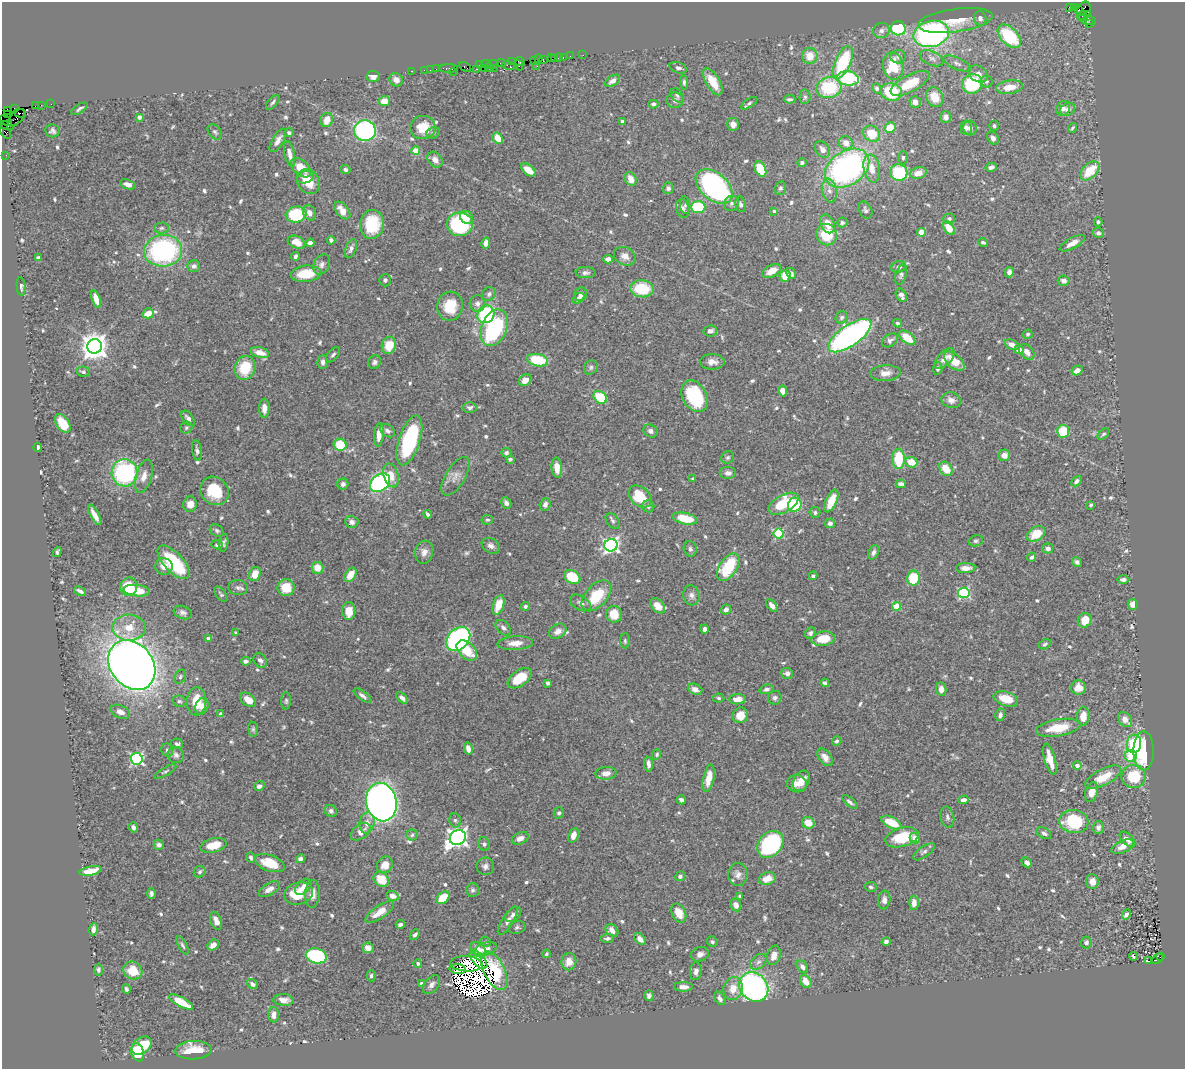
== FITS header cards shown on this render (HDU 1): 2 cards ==
NAXIS1  =                 1183
NAXIS2  =                 1067

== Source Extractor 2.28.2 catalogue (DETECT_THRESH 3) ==
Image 1183 x 1067 px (HDU 1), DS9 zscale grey, 1 PNG px = 1 image px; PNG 1187 x 1071 px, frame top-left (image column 1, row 1067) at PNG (2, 2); each listed source drawn as its Kron ellipse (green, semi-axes under 4 px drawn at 4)
Background 0.794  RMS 0.024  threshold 0.0716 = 3 sigma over >= 5 px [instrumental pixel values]
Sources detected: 690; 7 with non-positive FLUX_AUTO (blend fragments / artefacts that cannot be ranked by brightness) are neither listed nor drawn; of the other 683, the 500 brightest by FLUX_AUTO listed and drawn (183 fainter detections omitted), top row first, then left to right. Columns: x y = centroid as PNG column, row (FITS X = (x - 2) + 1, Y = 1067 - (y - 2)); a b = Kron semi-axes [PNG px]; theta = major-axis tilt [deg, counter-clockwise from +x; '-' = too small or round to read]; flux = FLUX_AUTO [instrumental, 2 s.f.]
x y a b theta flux
1069 7 3 2 - 93
1074 8 3 2 - 7.9
1079 10 3 3 - 120
1084 11 10 7 67 180
1087 14 3 3 - 81
1082 15 5 2 - 57
980 18 7 6 - 6.1
1087 20 9 4 -14 68
955 21 38 11 8 38
1089 24 2 2 - 18
898 28 7 7 - 120
881 31 8 7 - 6.4
931 34 18 13 14 390
1009 36 14 8 -46 100
583 55 2 2 - 4.8
570 56 2 2 - 6.6
810 56 8 7 - 27
559 57 3 2 - 23
898 57 7 6 - 5
551 58 2 2 - 32
555 58 3 2 - 41
563 58 3 2 - 29
932 58 13 7 -22 7.5
538 59 3 2 - 22
543 59 3 2 - 13
520 61 5 3 - 46
534 61 3 2 - 15
511 62 4 2 - 12
843 62 17 7 67 110
501 63 4 2 - 85
957 63 14 6 -24 7.2
486 64 4 2 - 14
493 64 5 3 - 42
479 65 2 2 - 7.2
508 65 6 3 -20 23
519 65 5 2 - 12
537 66 2 2 - 12
893 66 13 10 -80 50
465 67 6 3 -32 22
449 68 9 3 0 66
484 68 4 2 - 86
489 68 5 2 - 32
494 68 2 2 - 19
678 68 9 5 -19 4.7
436 69 2 2 - 16
476 69 3 2 - 17
424 70 2 2 - 19
430 70 2 2 - 10
412 71 3 2 - 16
453 72 4 2 - 8.3
978 74 10 7 -32 12
373 76 7 5 -2 11
848 78 11 7 -5 110
396 80 7 6 - 11
613 81 8 5 33 9.9
684 82 7 4 -86 4
713 82 15 7 -59 34
986 82 6 6 - 3
910 83 21 8 27 45
972 84 10 9 - 98
1009 87 13 6 8 25
829 88 12 10 16 95
877 88 5 4 - 3.7
891 92 11 8 -10 80
677 95 8 5 -53 3.7
805 97 7 5 89 3.7
935 97 10 8 -64 28
790 99 6 3 0 3.2
675 100 8 8 - 6.4
385 101 6 5 - 22
273 102 9 4 50 4.1
915 102 6 5 - 9
749 103 9 4 33 3.6
51 104 2 2 - 8
653 104 5 4 - 4.9
41 105 2 2 - 5.8
35 106 2 2 - 10
1063 108 7 7 - 7.4
14 109 3 2 - 8.6
79 109 9 4 34 4.2
1068 109 8 6 34 8
8 110 4 2 - 13
20 113 6 4 -15 24
7 115 3 2 - 8
139 117 4 4 - 8
945 117 6 5 - 7.1
16 118 11 5 47 49
327 120 7 6 - 17
6 121 7 3 -36 16
623 122 4 3 - 6.7
733 124 6 6 - 11
7 126 7 3 -21 86
994 126 5 5 - 3.4
423 127 12 11 - 30
890 127 5 5 - 28
966 128 7 5 -87 5.8
970 128 7 6 - 6.7
1072 128 5 3 - 3.3
365 130 11 10 - 280
5 131 8 4 -64 100
53 131 7 6 - 4.6
215 132 8 6 -51 4.2
289 133 4 4 - 3.7
433 133 7 5 25 3.8
872 134 9 7 -41 43
498 138 6 4 -58 22
993 138 7 5 -55 5.7
278 140 13 5 61 9.3
846 143 7 6 - 14
822 149 9 6 -56 8.5
416 151 4 4 - 29
289 154 13 5 -78 10
6 155 2 2 - 9.3
903 158 7 4 89 3.3
435 160 9 6 -48 11
802 163 5 4 - 4
991 167 6 4 14 6.3
301 168 12 7 -42 28
847 168 24 16 34 440
872 168 14 8 -79 19
345 169 5 4 - 3.7
760 169 8 5 -62 50
528 170 8 5 -38 20
1090 171 11 7 45 48
899 173 8 8 - 100
918 173 8 5 16 17
305 177 8 6 18 13
631 179 7 5 -62 16
309 182 13 11 -59 31
128 184 8 4 -19 9
714 186 21 13 -41 390
668 188 5 5 - 5.3
780 188 7 5 72 3.9
829 191 12 7 -78 10
731 203 8 7 - 5.6
741 204 8 5 -77 4.6
685 205 9 5 -85 3.6
698 207 7 6 - 77
683 208 9 6 -75 5.8
342 210 10 6 -51 18
865 210 9 6 -62 4.8
774 211 3 3 - 3
309 213 8 6 -64 9.9
296 214 10 8 7 94
467 217 7 6 - 15
949 219 6 5 - 4.2
1098 222 4 3 - 3.1
842 223 5 5 - 3.8
372 224 14 12 82 72
460 224 13 12 - 160
827 224 10 6 -63 21
162 228 7 5 3 3.7
949 228 8 5 -55 27
922 232 4 4 - 39
1098 233 5 5 - 6
827 235 11 10 - 53
331 240 4 3 - 4.4
296 242 9 6 -25 17
983 242 5 3 - 3.9
310 243 4 4 - 10
486 243 5 4 - 12
1072 243 14 5 28 15
351 249 10 5 69 5.8
163 251 19 16 6 270
296 256 4 3 - 4.3
625 256 11 9 -28 12
38 258 4 3 - 8.2
608 259 5 4 - 9.3
322 264 10 7 63 7.2
194 266 6 6 - 5.4
899 267 7 5 21 5.5
772 271 10 6 27 21
1009 272 5 4 - 9.4
585 273 10 5 1 5.4
791 273 6 4 -59 7.8
306 274 15 8 6 47
901 275 10 5 72 4.5
785 276 5 5 - 27
385 280 6 6 - 4.1
1064 281 6 5 - 7
21 286 9 4 -84 3.3
642 289 12 8 -4 75
489 294 7 6 - 5.3
581 294 7 6 - 6.4
901 295 7 5 -59 8.2
578 298 7 4 31 7.1
96 299 9 4 -73 16
478 303 8 8 - 7.2
450 306 14 13 - 42
148 313 6 5 - 20
486 314 9 8 - 130
841 317 6 5 - 4.5
897 323 4 4 - 3.4
494 328 19 12 68 200
710 331 7 5 9 7.1
1028 334 5 4 - 3
850 336 25 10 34 560
907 338 9 5 -39 37
890 340 8 6 38 5.5
389 345 9 7 70 36
1012 345 7 5 -28 10
94 346 7 7 - 2100
1019 350 5 4 - 12
260 352 9 5 -15 15
1027 352 9 6 -46 10
333 355 9 5 49 4.4
944 359 13 6 46 12
537 360 11 6 -11 74
954 361 12 7 -41 28
323 362 7 5 87 6.5
374 362 7 6 - 4.6
712 362 12 7 0 11
591 367 7 6 - 4.1
245 368 12 10 73 52
938 368 6 4 86 4.9
1077 370 6 4 29 12
83 372 7 5 -14 3.3
885 373 15 8 4 13
525 380 7 5 38 14
783 391 5 4 - 11
695 396 17 12 -61 120
600 397 7 5 -38 58
951 400 10 7 -18 11
264 408 9 5 -89 12
470 408 7 5 0 5.3
188 418 9 5 -52 7
63 423 10 6 -55 51
186 428 6 5 - 3.4
387 431 8 5 -33 5.6
650 431 7 6 - 6
1063 431 6 6 - 61
1103 434 7 4 44 3.1
379 435 12 4 85 16
409 440 26 10 72 180
340 445 6 6 - 54
38 447 4 3 - 4.1
197 451 10 5 -81 4.9
506 453 5 4 - 3.9
1004 455 6 5 - 11
728 457 7 6 - 3.2
510 459 4 3 - 4.5
899 459 10 6 90 74
911 462 6 5 - 28
557 468 10 5 -85 17
946 469 8 6 -54 28
125 473 13 13 - 210
728 473 8 6 0 7.9
391 475 12 7 -73 20
144 476 17 8 74 14
455 476 21 9 59 15
693 479 3 3 - 3.1
1076 481 6 4 46 4.6
380 483 11 8 38 270
343 484 6 5 - 4.7
901 484 5 4 - 7.8
214 491 15 13 -43 51
640 496 13 9 -43 51
831 501 12 5 65 32
506 503 6 5 - 6.5
190 504 8 7 - 15
783 504 16 8 29 73
545 505 6 5 - 6.5
795 505 7 6 - 81
1091 505 4 3 - 3.2
648 506 6 6 - 3.9
815 513 6 5 - 3.8
428 514 4 3 - 4.1
95 515 11 4 -61 13
685 519 12 5 -12 47
487 520 6 5 - 3
613 521 9 5 -52 4.1
352 522 6 6 - 8.6
830 523 5 5 - 5.7
217 531 7 5 -34 4.2
779 534 5 5 - 130
1036 534 10 7 32 34
976 541 7 5 17 3.5
223 543 9 4 82 5
217 545 5 4 - 3.4
611 545 7 6 - 490
491 546 10 7 -32 8.1
1048 548 5 5 - 5.6
690 549 8 6 -72 4.2
57 552 5 3 - 3.2
424 552 11 9 82 9.7
873 552 7 5 68 5.6
1032 557 4 3 - 3.9
174 562 21 9 -47 110
1077 562 5 4 - 5.2
164 566 9 8 - 13
728 567 15 8 57 100
317 568 6 6 - 18
966 568 9 5 1 17
255 574 7 5 70 20
350 575 8 5 57 26
813 576 4 4 - 3.3
572 577 9 6 -34 62
913 578 7 6 - 64
1123 580 6 4 -1 6.4
129 587 9 8 - 49
238 588 9 7 -4 5.7
286 588 8 8 - 35
80 591 6 3 -25 5.7
137 591 13 5 -6 46
964 593 6 5 - 160
221 594 9 5 -51 3.2
691 595 10 8 -76 7.5
596 596 18 11 47 62
580 603 11 7 -31 7.2
1133 604 5 5 - 9.6
498 605 10 5 71 28
772 605 7 4 -51 8
525 606 4 4 - 3.5
658 606 9 6 -47 16
896 606 4 4 - 48
726 609 5 4 - 6.5
349 611 9 6 88 25
183 612 9 6 -20 6
614 614 8 8 - 34
1085 620 7 6 - 27
129 628 16 13 0 30
503 628 9 6 -46 5.6
705 629 4 3 - 6.5
558 631 9 6 33 9.8
236 632 4 4 - 3
810 633 6 5 - 4.1
208 638 4 3 - 6.1
458 639 13 10 45 370
823 639 12 7 8 36
625 641 7 4 -88 3
515 643 18 7 4 18
1045 644 6 4 28 3
467 650 12 8 -43 40
246 661 5 4 - 5.2
260 661 8 6 -58 6.2
132 665 27 21 -52 2200
787 673 6 5 - 5.7
180 677 7 5 61 3.6
520 678 14 7 37 44
548 683 3 3 - 6.6
825 683 4 3 - 4
1078 687 7 7 - 20
695 689 7 5 -22 9.4
766 689 7 4 16 5.4
941 689 7 5 -80 9.7
362 696 10 4 -36 5.4
402 698 7 4 -45 6.7
719 698 6 4 -5 3.1
775 698 7 6 - 4.9
737 699 8 5 6 19
1006 699 13 7 -17 31
248 700 9 6 -38 19
179 701 7 5 -13 4.1
197 701 14 9 86 38
286 701 8 5 90 3.4
202 706 8 6 69 11
120 712 10 6 -24 12
221 714 4 3 - 3.9
740 715 8 7 - 24
1000 715 6 5 - 5.4
1083 716 9 6 85 23
1125 719 8 6 -50 12
1058 728 22 8 10 44
253 729 7 5 -81 3
837 741 5 4 - 3.7
177 744 6 5 - 4.6
1134 744 9 7 84 77
468 748 6 4 -76 9.9
167 750 7 5 -67 4.2
1144 751 19 10 -89 120
657 754 5 4 - 3.2
176 755 8 8 - 6.2
1131 756 6 6 - 55
825 757 10 6 -52 10
137 759 6 5 - 280
1050 759 16 5 -75 24
648 764 7 3 -84 7.2
1077 765 4 4 - 9.6
165 772 12 4 29 3.4
606 773 10 6 3 15
1133 776 12 11 - 60
1103 777 20 8 28 34
709 778 14 5 78 22
801 781 11 7 60 15
797 784 10 8 -9 12
259 786 5 4 - 7.4
1091 792 10 6 73 14
681 800 4 4 - 6.2
964 800 5 4 - 8.2
381 802 19 15 -78 1600
850 802 9 4 -39 4.6
331 811 6 5 - 5.6
559 813 6 5 - 3.4
947 817 10 6 -78 5
455 820 7 5 -74 3.6
891 822 11 5 -26 45
1074 822 15 11 -6 86
367 823 10 7 80 11
808 823 6 5 - 20
133 827 5 4 - 6.2
1098 827 6 5 - 6.1
361 832 11 7 38 11
1044 833 8 5 -29 5
412 835 5 5 - 3.1
573 835 7 5 67 15
902 837 17 9 16 60
458 838 8 7 - 940
520 838 9 5 24 12
915 838 5 5 - 12
1127 839 10 5 -45 8.9
484 844 7 5 -63 3.9
770 844 15 11 48 220
159 845 5 5 - 6.4
214 845 13 7 14 28
1122 847 12 6 24 12
924 852 13 5 35 5.2
251 857 5 3 - 3.9
300 859 5 4 - 6.5
1027 862 5 4 - 7.4
270 863 16 8 -20 38
385 865 9 7 50 18
485 866 9 9 - 7.2
90 871 11 4 12 26
200 872 6 5 - 3.3
738 874 11 9 -89 9.6
680 876 5 4 - 4.9
767 878 9 6 18 19
381 879 8 7 - 37
1092 881 7 6 - 14
303 887 10 6 45 12
871 887 6 5 - 4
269 889 12 6 30 9.6
473 890 7 6 - 3.9
299 893 15 11 17 42
151 894 5 4 - 3.9
312 894 14 7 87 15
392 896 6 5 - 12
740 896 4 3 - 3.4
443 898 7 5 42 41
884 900 9 6 86 7.7
914 903 7 5 88 13
736 905 6 5 - 8.8
380 912 17 6 35 24
679 913 10 7 -64 25
1126 914 5 4 - 5.4
513 915 9 6 39 7.2
216 921 9 5 -70 14
508 921 16 5 58 7.9
400 924 4 3 - 4.4
517 927 9 6 10 4.2
93 929 6 4 70 7.9
612 930 7 5 -43 10
415 935 6 4 45 4.8
607 938 7 4 5 3.9
640 939 7 4 -47 9.1
486 942 5 5 - 3.1
712 942 5 5 - 3.4
886 942 4 4 - 4.6
1086 943 6 5 - 5
183 945 10 4 -61 3.5
213 945 6 4 36 12
368 948 5 5 - 12
478 949 9 6 -43 16
485 949 12 6 16 10
546 954 4 3 - 3.7
700 954 9 7 19 7.4
774 955 10 6 71 15
316 956 10 7 -14 170
1133 956 4 3 - 3.3
1161 957 3 2 - 35
1157 958 6 4 44 100
478 960 11 6 -49 9.4
1148 961 4 2 - 74
569 962 8 7 - 17
758 962 9 6 42 6.4
418 963 4 4 - 3.4
466 964 16 7 -4 15
802 967 7 5 -54 6.6
458 969 8 5 -5 5.5
98 970 6 4 -90 4.5
133 971 10 8 -32 37
494 971 21 10 -63 49
696 971 9 6 85 7
371 976 5 4 - 3.2
806 981 7 5 -58 19
422 983 3 3 - 4
252 984 6 4 -35 5
431 985 11 6 50 7.1
683 987 9 5 -1 10
754 987 16 13 -49 420
126 989 5 3 - 3.2
733 989 11 9 77 20
649 996 5 4 - 5.1
720 998 7 5 -56 5.3
284 1000 10 6 -4 13
181 1002 13 5 -28 45
274 1015 7 5 -89 13
142 1046 11 7 36 59
193 1050 18 9 3 38
138 1052 9 6 -75 68
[183 fainter detections neither listed nor drawn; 7 non-positive-flux detections neither listed nor drawn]